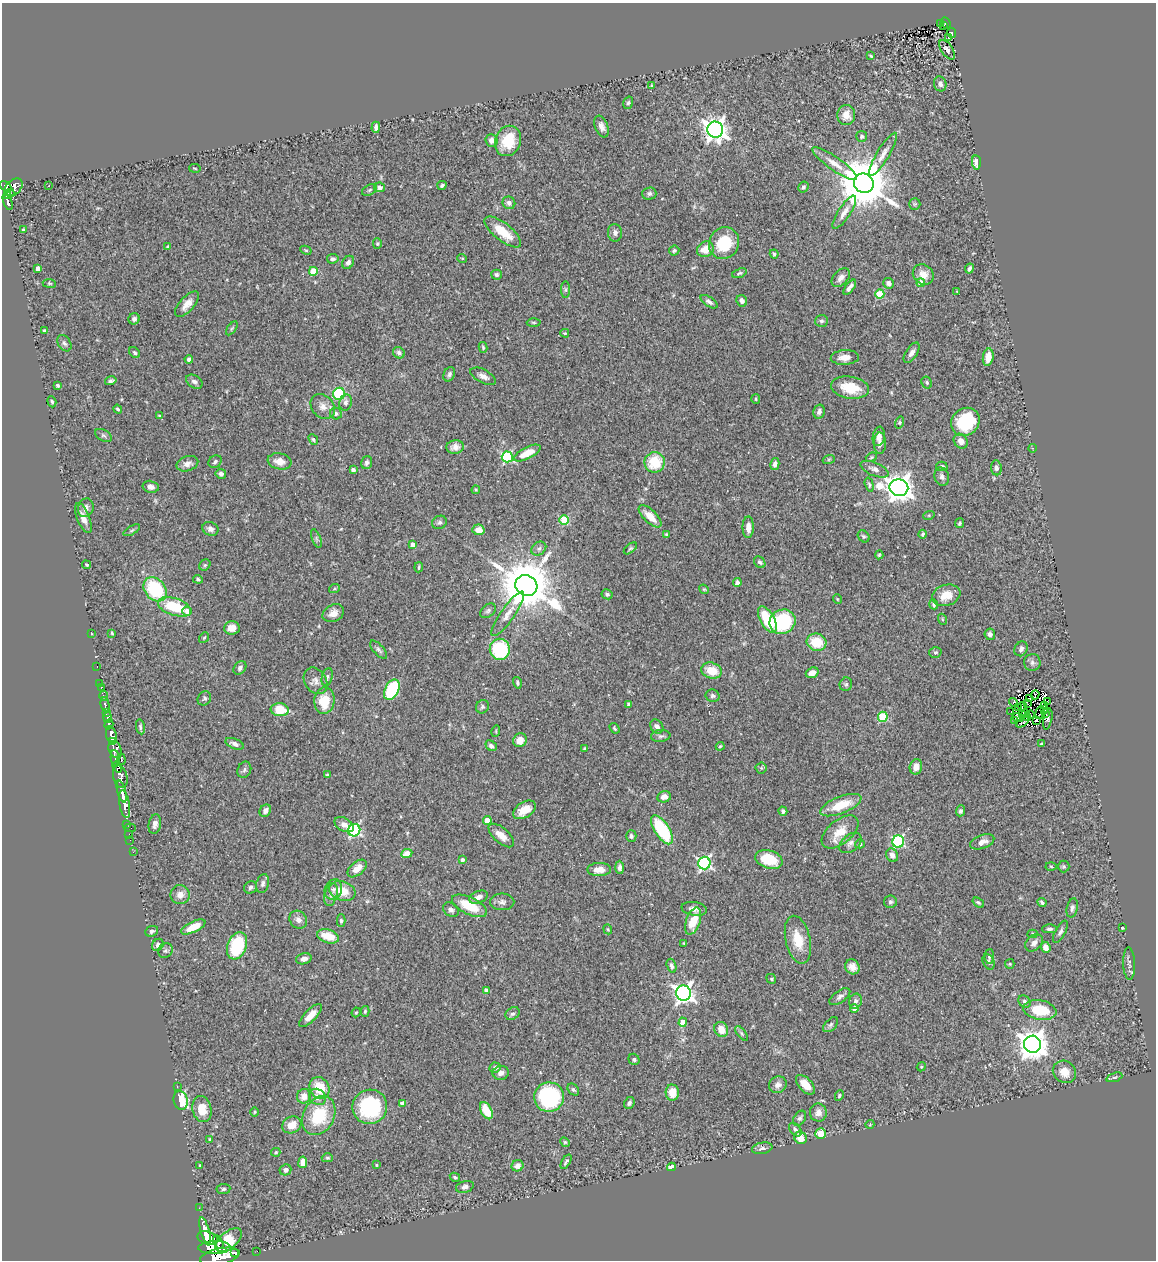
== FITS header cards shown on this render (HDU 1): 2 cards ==
NAXIS1  =                 1154
NAXIS2  =                 1258

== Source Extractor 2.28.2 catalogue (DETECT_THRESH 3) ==
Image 1154 x 1258 px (HDU 1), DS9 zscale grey, 1 PNG px = 1 image px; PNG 1158 x 1262 px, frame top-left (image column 1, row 1258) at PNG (2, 3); each listed source drawn as its Kron ellipse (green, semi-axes under 4 px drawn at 4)
Background 0.577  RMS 0.053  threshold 0.16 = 3 sigma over >= 5 px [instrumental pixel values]
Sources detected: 392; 2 with non-positive FLUX_AUTO (blend fragments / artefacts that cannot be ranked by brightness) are neither listed nor drawn; the other 390 listed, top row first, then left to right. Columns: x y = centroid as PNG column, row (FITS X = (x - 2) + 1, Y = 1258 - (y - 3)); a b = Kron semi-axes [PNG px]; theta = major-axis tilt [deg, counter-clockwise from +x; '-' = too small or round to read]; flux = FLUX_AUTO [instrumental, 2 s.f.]
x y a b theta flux
941 23 3 2 - 4.6
946 23 6 3 -65 29
944 26 3 3 - 7.4
952 33 5 4 - 84
949 38 3 3 - 5.5
947 50 11 5 -55 15
871 56 4 3 - 4.7
940 84 7 6 - 16
652 86 4 4 - 4.7
628 103 6 4 72 5.8
846 115 10 9 - 40
376 127 5 3 - 10
601 127 11 6 -69 18
715 130 8 7 - 2700
862 136 5 5 - 9.4
491 140 6 6 - 20
508 141 15 12 69 120
883 154 25 6 59 32
976 162 7 4 -83 33
835 164 27 6 -35 42
195 168 6 3 -10 3
864 183 10 9 - 22000
442 185 5 3 - 6.5
6 186 6 4 -40 260
49 186 3 2 - 3.2
13 187 10 7 42 350
379 187 5 5 - 16
803 187 6 5 - 8
370 190 8 5 28 6.9
10 193 4 2 - 72
649 194 7 6 - 9.7
7 196 4 3 - 130
8 202 9 3 -72 130
509 203 6 6 - 12
915 204 6 5 - 5.9
844 212 19 6 57 26
23 230 3 3 - 7.4
503 232 22 8 -39 84
615 233 9 7 -89 15
724 243 16 14 59 140
377 244 5 4 - 4.6
167 246 3 2 - 3
705 249 8 7 - 49
306 250 6 4 -28 4.6
674 251 5 5 - 6.7
774 254 4 4 - 5.8
462 258 5 3 - 3.2
333 259 6 4 8 9.5
348 262 7 5 56 10
37 268 4 4 - 21
969 268 5 3 - 8.4
313 271 4 4 - 100
739 273 8 4 19 6.2
496 275 5 5 - 8.5
923 275 11 9 -38 35
841 278 11 7 47 19
49 283 6 4 -7 4.9
888 283 5 5 - 14
921 283 4 4 - 67
850 287 9 3 53 15
566 290 8 4 -90 6.9
957 292 4 2 - 2.4
880 294 4 4 - 130
742 301 6 5 - 14
709 302 10 5 -34 11
187 304 16 7 48 33
134 319 6 5 - 12
821 321 6 6 - 10
534 322 7 3 -1 4.7
232 328 8 4 54 5.6
44 331 4 4 - 5.2
565 333 4 3 - 3.4
64 343 9 6 -56 11
483 347 5 4 - 4.5
135 353 6 4 -45 7.1
399 353 6 5 - 10
912 353 11 5 56 16
845 357 14 7 3 37
988 357 9 5 81 39
189 359 4 4 - 9.3
449 374 7 5 64 10
483 376 14 6 -28 19
111 381 6 3 15 8.2
194 382 9 6 -33 12
927 383 6 5 - 6.4
58 385 4 3 - 6.3
850 388 19 11 -9 98
339 394 6 6 - 260
756 399 5 4 - 4.8
52 402 6 4 -73 5.8
345 402 8 6 79 14
323 406 14 10 -46 28
118 409 5 3 - 5.1
819 412 7 5 75 13
336 414 6 5 - 9.1
160 416 4 4 - 5.1
900 422 6 4 73 4.6
965 422 15 13 42 210
103 435 9 5 -29 8.8
879 436 10 6 81 24
313 440 6 4 -51 5.9
961 441 8 6 -51 23
880 443 11 6 90 19
455 447 9 6 7 21
1032 448 4 3 - 3
527 453 14 6 26 64
507 457 5 5 - 390
871 457 6 4 22 4.5
829 459 6 4 18 4.3
280 461 12 8 -10 33
215 462 7 5 36 9
655 462 10 10 - 120
367 463 6 5 - 11
187 464 11 7 19 21
775 464 6 4 77 14
942 466 6 4 -16 7.1
996 468 7 5 -83 9.5
874 469 15 6 -22 19
353 470 4 3 - 16
221 474 5 5 - 11
942 477 9 7 -71 12
869 485 7 4 -75 5.6
151 487 8 6 -12 18
899 488 9 8 - 4200
476 490 4 4 - 3.8
86 508 9 7 71 17
929 515 6 4 19 3.9
650 516 14 6 -44 50
83 518 16 6 -68 29
564 520 5 4 - 150
439 522 8 6 27 11
960 523 5 4 - 6.1
748 527 11 5 89 27
210 529 8 6 -21 15
132 530 9 4 30 6.4
478 530 6 5 - 33
667 534 4 4 - 4.9
923 534 4 3 - 5.9
864 536 6 5 - 6.5
316 539 10 3 -69 6.1
413 545 4 4 - 36
630 548 8 4 39 6
539 549 8 6 34 11
879 555 4 4 - 4.1
760 562 6 5 - 6.8
86 565 4 3 - 4.2
205 565 6 5 - 6
419 567 5 2 - 4.4
198 579 5 3 - 4.9
737 582 4 4 - 12
526 586 11 10 - 21000
155 589 13 10 -50 230
334 589 5 3 - 4.3
704 589 5 4 - 4.4
607 594 6 5 - 8.5
946 595 14 10 18 57
837 599 5 3 - 2.9
934 604 5 4 - 7
174 607 17 8 -18 150
187 611 4 4 - 25
488 611 9 6 38 9.5
333 613 11 8 27 29
508 614 26 7 55 36
942 619 6 3 -71 4
767 620 14 7 -61 140
782 622 13 12 - 290
232 628 7 7 - 33
112 633 4 3 - 3.9
91 634 3 2 - 4.6
990 634 6 5 - 12
204 638 6 4 53 4.5
817 642 10 8 -16 96
500 649 10 10 - 240
1021 649 8 6 61 12
379 650 11 5 -48 11
935 652 6 5 - 6.1
1032 662 8 8 - 12
97 667 3 2 - 7.9
240 668 7 5 50 10
712 671 10 8 -18 66
812 673 6 5 - 22
327 677 9 5 75 9.6
315 681 14 10 -57 25
100 683 2 2 - 8.6
517 683 6 4 -75 6.9
846 684 7 6 - 8.2
101 687 3 3 - 28
392 690 11 7 64 310
1035 695 4 3 - 4.5
103 696 5 3 - 190
713 696 7 6 - 9.1
204 698 7 6 - 8.1
1029 699 3 2 - 2.9
324 701 13 10 84 89
1047 701 2 2 - 260
1014 702 4 3 - 5.6
628 704 3 3 - 5.3
1028 704 3 2 - 3.3
105 705 8 3 -80 180
1022 706 4 2 - 3.9
1045 706 2 2 - 2.3
482 707 7 6 - 7.4
1019 707 2 2 - 1.8
280 710 9 6 -8 120
1045 710 3 2 - 2.7
106 712 3 3 - 330
1011 712 2 2 - 4.5
1040 712 7 2 73 3.4
1025 713 3 2 - 2.3
1046 714 3 2 - 6.6
1022 715 3 2 - 2.9
1031 715 4 2 - 1.6
108 717 5 3 - 780
883 717 5 5 - 210
1028 717 4 3 - 1.3
1018 718 6 4 -23 0.62
1048 719 11 2 79 2
1015 720 3 2 - 7.6
1036 720 3 3 - 4.5
1023 722 7 3 34 0.82
109 724 5 3 - 390
657 726 7 6 - 16
140 727 7 3 -79 6.5
614 728 6 3 -54 4.9
496 731 6 3 73 3.7
111 735 9 5 -78 1800
661 736 10 6 6 9.4
520 740 7 6 - 42
113 741 4 3 - 640
235 744 10 5 -22 15
1041 744 4 3 - 3.7
491 746 6 4 -41 12
720 746 4 3 - 3.9
584 749 4 4 - 5.1
115 750 9 6 -66 600
115 758 8 4 -82 320
121 759 5 4 - 130
117 767 6 4 -58 430
916 767 8 6 77 26
761 768 5 5 - 5.1
244 770 8 6 67 10
327 775 3 3 - 7.5
120 777 11 7 -75 610
122 791 11 3 -75 1200
664 797 7 5 15 22
125 804 14 5 -80 1200
841 805 22 8 21 98
525 810 12 7 32 49
265 811 6 5 - 17
783 811 5 4 - 7.9
960 811 5 4 - 9.9
487 821 4 4 - 68
127 824 3 2 - 14
155 824 10 6 79 17
344 825 10 6 -29 24
130 828 6 2 0 28
354 830 6 6 - 500
662 830 16 7 -58 260
840 832 22 12 39 65
129 834 3 2 - 24
501 836 16 7 -41 35
631 836 5 5 - 10
130 840 2 2 - 7.5
898 841 6 6 - 400
982 842 12 6 20 27
850 843 13 8 39 18
860 844 5 4 - 6.8
133 852 2 2 - 11
407 854 6 4 25 66
892 855 7 5 -62 16
769 859 14 9 -18 110
462 860 4 3 - 12
704 863 6 6 - 680
1051 866 5 3 - 3.3
1064 866 6 6 - 6.5
620 867 6 4 -87 11
357 868 11 6 40 37
599 870 12 6 1 36
263 884 10 6 74 13
250 887 7 6 - 8.5
333 889 10 8 69 19
342 891 13 9 -19 65
180 895 9 9 - 26
331 895 12 6 77 18
478 897 10 6 22 18
502 902 12 8 0 17
890 902 6 6 - 8
1042 902 5 3 - 6.9
978 903 6 4 -36 5.7
469 906 19 8 -26 110
1072 908 10 5 77 11
694 909 12 7 -9 22
451 910 8 6 -39 12
298 920 9 8 - 20
341 921 6 4 -90 6.6
693 921 14 7 71 76
193 927 13 5 26 58
1122 928 3 3 - 4
608 929 5 4 - 4
1050 929 7 4 0 9
152 931 6 5 - 9
1060 932 12 5 61 11
1032 934 5 4 - 4.4
328 936 11 6 -18 67
798 940 24 12 -77 82
684 943 3 2 - 3.5
1034 943 10 7 45 18
158 945 6 5 - 10
237 946 14 9 69 240
1046 947 5 4 - 24
165 951 8 7 - 9.6
989 956 7 4 86 7.4
304 959 8 5 16 17
989 962 8 5 -67 8
1129 963 16 6 -88 14
1010 964 5 4 - 3.9
671 966 7 4 -74 12
852 967 8 7 - 22
771 979 5 4 - 4.4
486 990 4 3 - 16
683 993 7 7 - 1800
840 997 12 6 35 14
855 1001 7 6 - 11
1024 1002 7 5 -46 9.6
854 1008 4 4 - 29
1040 1010 16 9 -10 130
365 1011 5 4 - 4.8
356 1012 5 4 - 3.8
513 1014 7 6 - 8.5
310 1015 15 6 46 36
683 1022 4 4 - 61
831 1025 9 5 46 8.9
721 1029 8 6 -60 42
742 1033 8 4 -52 7.8
1033 1044 8 8 - 4700
634 1059 6 5 - 6.8
921 1067 5 3 - 3.4
495 1068 5 5 - 11
1064 1072 12 10 -39 39
501 1073 8 7 - 18
1114 1077 8 4 20 5.7
778 1085 9 8 - 18
805 1085 12 6 -47 45
177 1087 3 2 - 7.7
319 1088 11 9 -60 91
573 1090 7 5 -49 7
672 1093 8 6 -86 55
304 1096 7 7 - 34
839 1096 5 4 - 5.4
317 1097 9 7 -42 25
549 1097 15 14 - 360
181 1100 9 7 -77 140
629 1103 6 5 - 9.6
402 1104 4 4 - 28
370 1107 17 17 - 310
202 1109 13 9 -79 59
486 1111 9 5 -61 78
254 1112 5 3 - 3.7
818 1113 9 8 - 24
319 1116 20 15 62 170
800 1118 8 5 55 9.5
870 1124 4 3 - 2.8
292 1125 10 8 27 35
795 1130 8 5 -49 10
820 1134 5 5 - 100
800 1138 7 6 - 42
210 1139 3 3 - 3.8
565 1142 5 4 - 4.4
762 1148 10 5 11 13
276 1152 4 3 - 4.8
327 1158 5 4 - 5.7
303 1162 6 4 82 42
566 1162 8 3 58 8.2
200 1165 3 2 - 2.8
376 1165 3 3 - 4.7
518 1166 6 5 - 16
671 1167 4 3 - 37
285 1170 6 5 - 12
455 1177 5 3 - 5.5
465 1187 9 5 16 12
223 1189 7 5 7 7.9
199 1208 2 2 - 5.7
205 1231 14 4 -74 1800
208 1238 10 6 -16 1800
229 1240 16 8 38 110
218 1242 7 4 -62 690
214 1248 16 6 2 3900
257 1251 2 2 - 5.1
234 1252 3 2 - 280
220 1256 20 8 12 4400
At the frame edge (FLAGS 8, measured only in part): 1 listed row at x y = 220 1256
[2 non-positive-flux detections neither listed nor drawn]